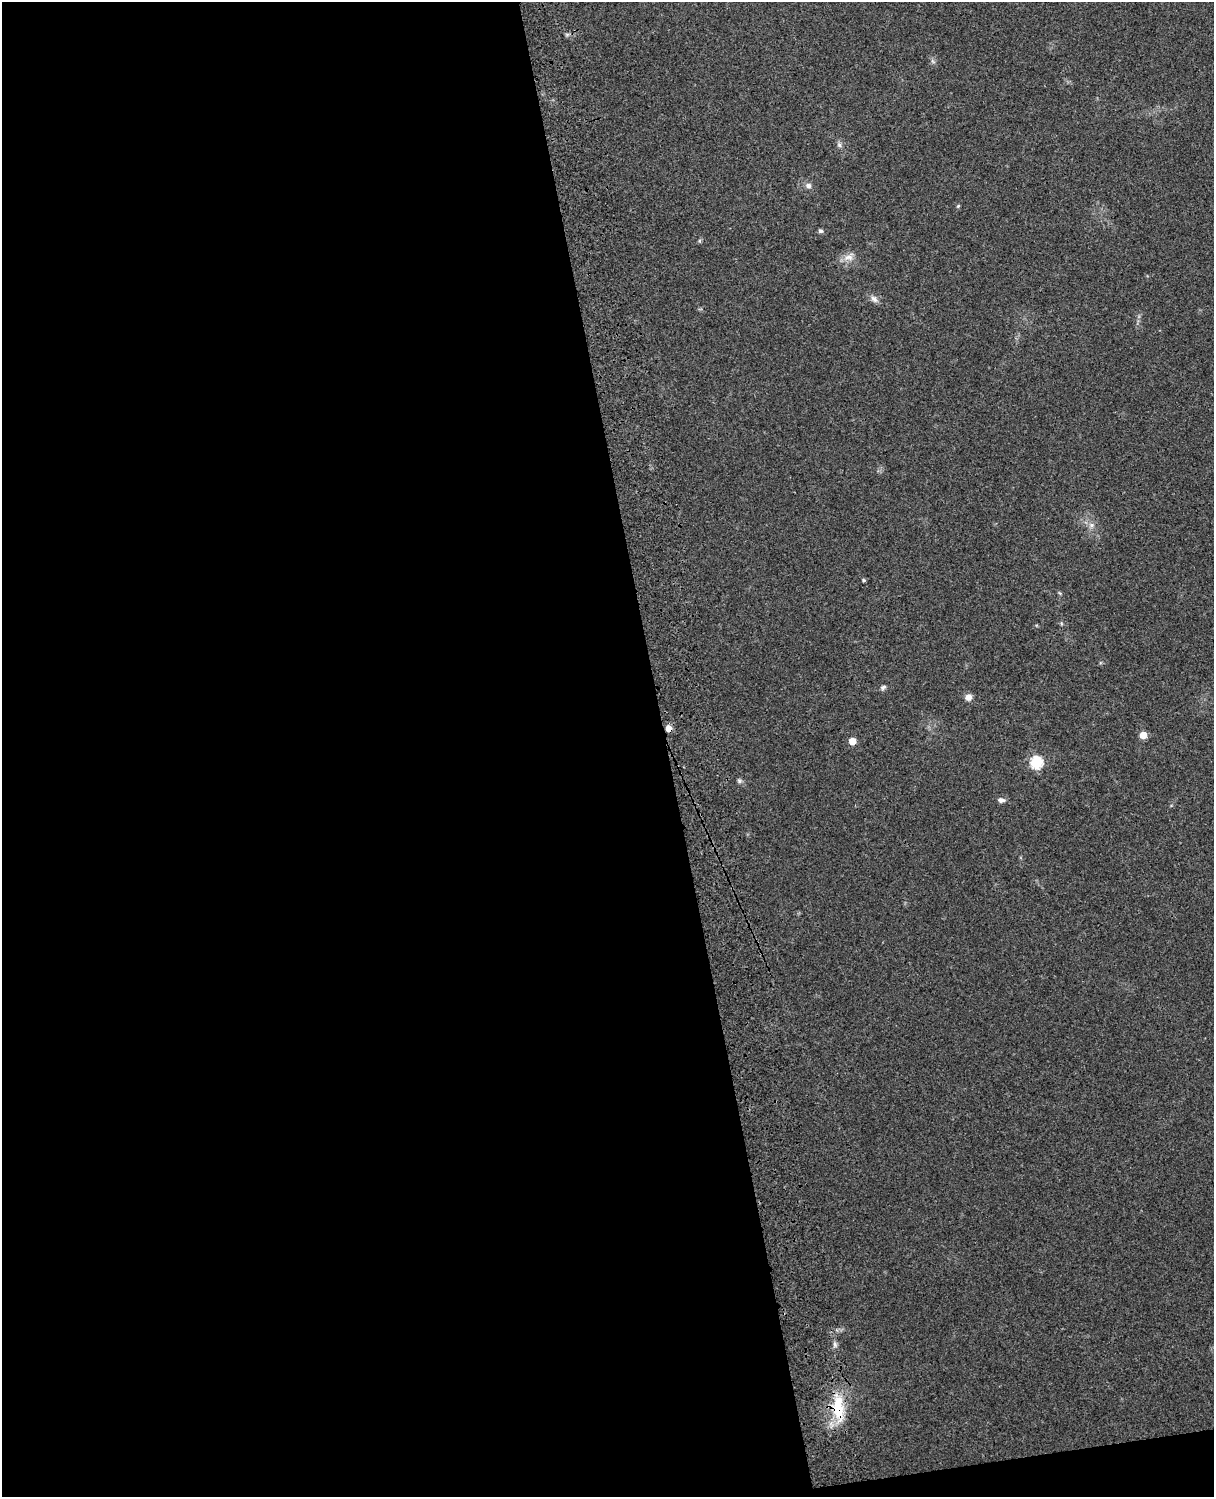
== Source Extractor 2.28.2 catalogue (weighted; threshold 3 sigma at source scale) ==
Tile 9 of 4 x 3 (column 1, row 3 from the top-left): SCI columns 119-1330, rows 164-1658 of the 5085 x 4925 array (HDU 1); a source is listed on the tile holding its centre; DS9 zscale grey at full resolution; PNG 1216 x 1499 px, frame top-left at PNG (2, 2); no overlay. Shown black and unused: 56% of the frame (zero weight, under 3 of 4 exposures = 6% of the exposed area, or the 3 px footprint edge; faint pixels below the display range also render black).
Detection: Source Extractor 2.28.2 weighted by HDU 2 'WHT'; one run over the whole footprint, this tile lists its part. Background 0.219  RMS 0.0084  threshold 0.0378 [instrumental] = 3 sigma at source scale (4.5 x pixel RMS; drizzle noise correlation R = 1.50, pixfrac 1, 0.05/0.05 arcsec/px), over >= 5 px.
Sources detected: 18; all 18 listed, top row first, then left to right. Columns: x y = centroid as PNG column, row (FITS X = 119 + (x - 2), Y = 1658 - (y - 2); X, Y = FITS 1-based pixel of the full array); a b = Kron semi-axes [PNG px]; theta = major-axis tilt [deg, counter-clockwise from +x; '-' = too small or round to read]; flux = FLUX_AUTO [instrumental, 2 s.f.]
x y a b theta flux
839 145 7 5 -68 2.1
808 186 7 6 - 3.3
958 206 6 3 45 0.94
820 231 6 5 - 1.6
848 257 14 9 0 6.6
874 299 11 7 -47 3.7
1091 525 7 6 - 2.8
864 580 5 4 - 1
883 687 8 5 29 2
968 697 8 7 - 4.7
668 728 5 5 - 10
1143 735 5 5 - 16
852 741 5 5 - 16
1036 763 6 6 - 89
739 781 7 6 - 1.8
1001 800 8 5 -7 3.5
835 1344 8 5 -71 2.2
838 1408 32 13 -88 34
Overlapping masked pixels (flux is a lower limit): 2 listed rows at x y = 668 728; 838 1408